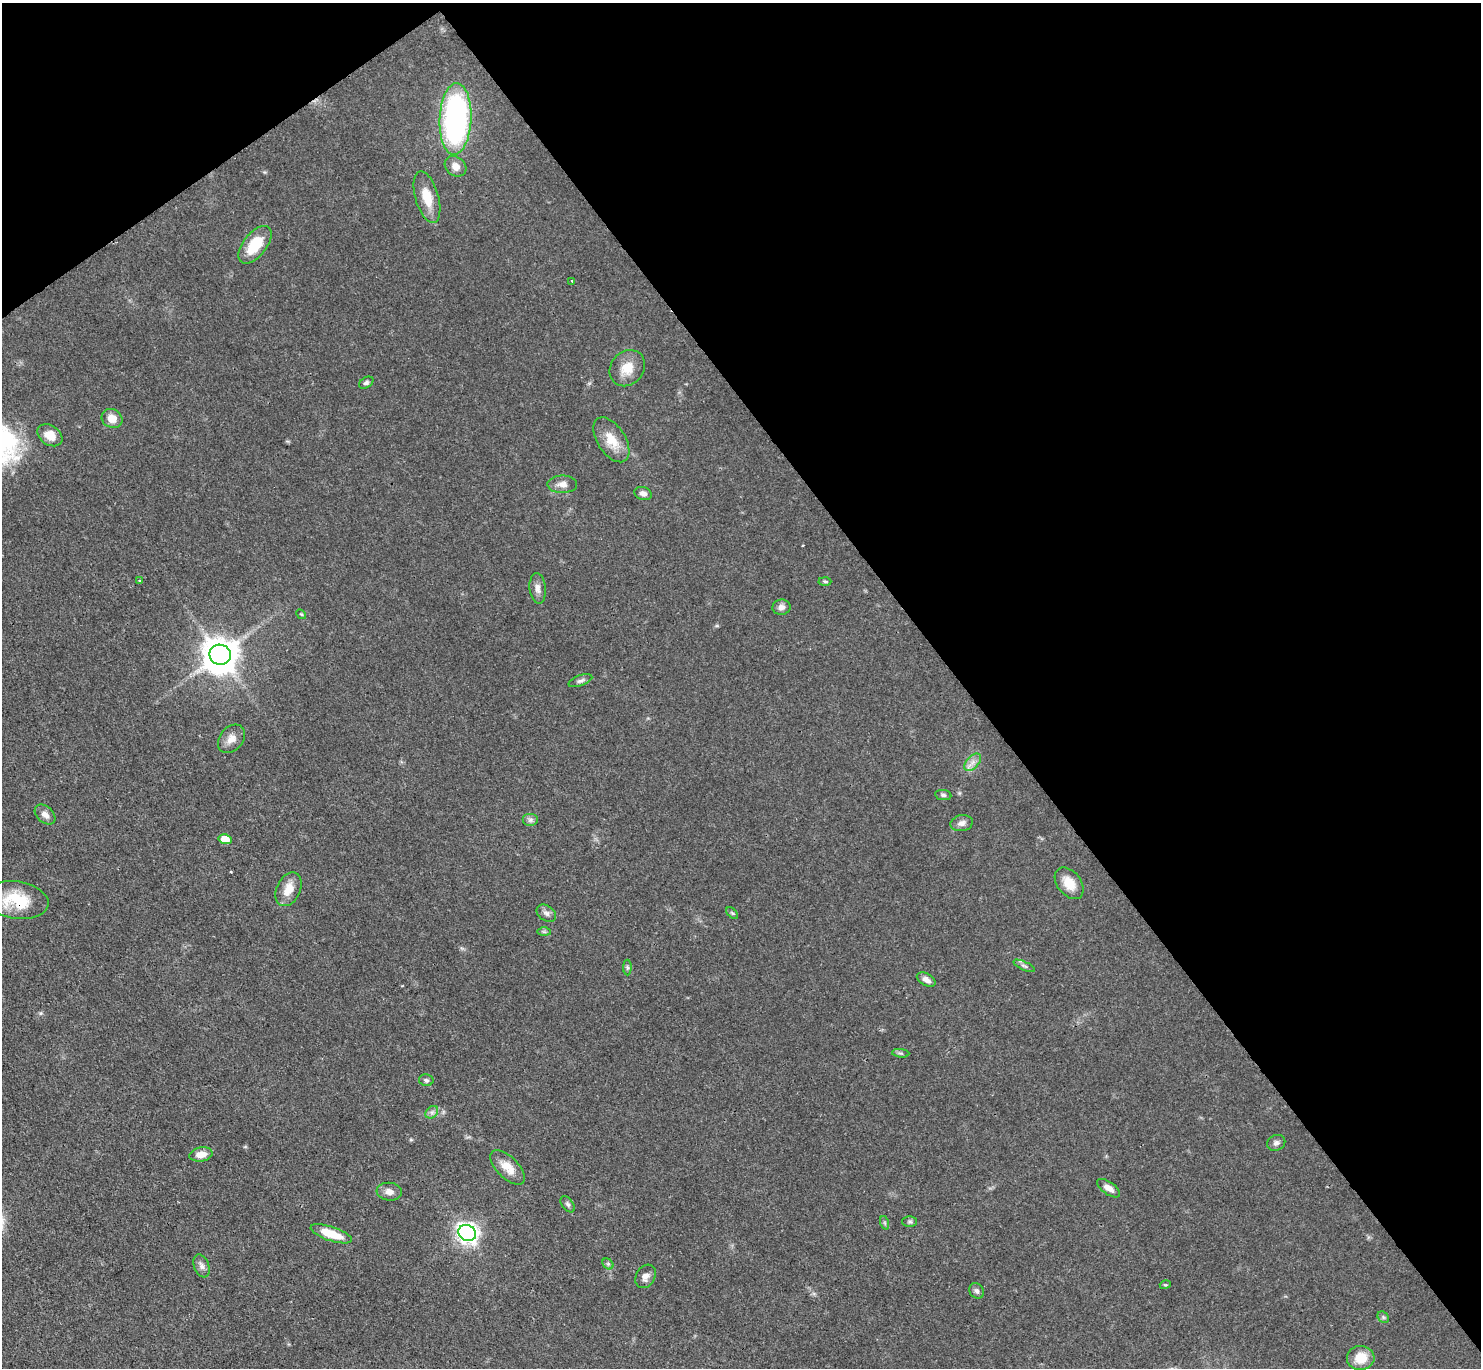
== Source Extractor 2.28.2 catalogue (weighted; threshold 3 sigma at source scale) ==
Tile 3 of 4 x 4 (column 3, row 1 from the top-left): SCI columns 2960-4438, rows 4396-5761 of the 5921 x 5916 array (HDU 1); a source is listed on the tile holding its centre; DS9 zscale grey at full resolution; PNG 1483 x 1370 px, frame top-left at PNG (2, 3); each listed source drawn as its Kron ellipse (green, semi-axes under 4 px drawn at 4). Shown black and unused: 39% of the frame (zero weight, under 3 of 4 exposures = <1% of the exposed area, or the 3 px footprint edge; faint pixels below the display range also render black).
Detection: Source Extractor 2.28.2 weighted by HDU 2 'WHT'; one run over the whole footprint, this tile lists its part. Background 0.0763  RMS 0.004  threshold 0.0181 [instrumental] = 3 sigma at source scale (4.5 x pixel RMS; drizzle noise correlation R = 1.50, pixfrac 1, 0.05/0.05 arcsec/px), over >= 5 px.
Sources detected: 56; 1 cosmic-ray / hot-pixel residue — neither listed nor drawn; the other 55 listed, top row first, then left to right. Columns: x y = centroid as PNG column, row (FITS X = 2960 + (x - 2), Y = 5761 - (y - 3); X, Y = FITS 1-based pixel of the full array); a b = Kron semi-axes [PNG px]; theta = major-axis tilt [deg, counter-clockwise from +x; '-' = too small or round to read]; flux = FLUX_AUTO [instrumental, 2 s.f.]
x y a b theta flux
455 119 36 16 87 110
455 166 12 9 -39 3.2
427 197 27 11 -74 8.8
255 245 22 11 51 12
572 281 3 3 - 1.5
627 368 19 16 48 7.5
366 383 8 5 32 0.94
112 418 11 9 -28 4.7
50 435 13 9 -33 5.1
611 440 25 14 -57 8.3
562 484 15 8 -1 2.8
643 493 9 6 -19 2
140 581 3 2 - 0.57
825 581 6 4 -2 0.62
538 588 15 8 -85 2.5
781 607 9 7 9 1.9
301 614 5 4 - 0.53
220 655 11 10 - 970
580 681 12 5 20 1.4
231 739 16 11 48 3.7
973 762 10 6 48 2.2
943 795 8 5 -8 0.93
45 815 12 8 -42 2.5
530 820 8 6 0 1.3
962 823 11 8 10 2.1
225 839 6 5 - 7.3
1069 883 18 12 -51 6.7
288 889 18 11 65 6
17 900 32 18 -9 17
546 913 10 7 -35 1.6
732 913 7 4 -44 0.66
544 932 7 4 -1 0.75
1024 966 12 4 -25 1.1
627 967 8 4 -89 0.7
926 980 10 6 -28 2.3
901 1053 9 3 -5 0.73
426 1080 7 5 -12 0.9
432 1112 7 5 44 1.2
1276 1143 9 7 22 1.5
201 1154 12 7 9 3.9
508 1167 22 10 -45 6
1109 1188 13 6 -35 2.9
389 1192 12 9 -7 2.6
568 1204 9 5 -53 0.98
909 1221 7 5 -1 0.79
885 1223 7 4 -71 0.64
467 1233 9 7 -28 250
331 1234 21 7 -19 9.8
608 1264 6 5 - 0.77
201 1266 12 7 -68 1.9
645 1276 12 9 61 2.6
1165 1285 5 3 - 0.4
977 1291 8 6 -59 1.1
1383 1317 6 5 - 0.73
1361 1358 14 12 2 8.5
Overlapping masked pixels (flux is a lower limit): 2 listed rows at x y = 455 119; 17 900